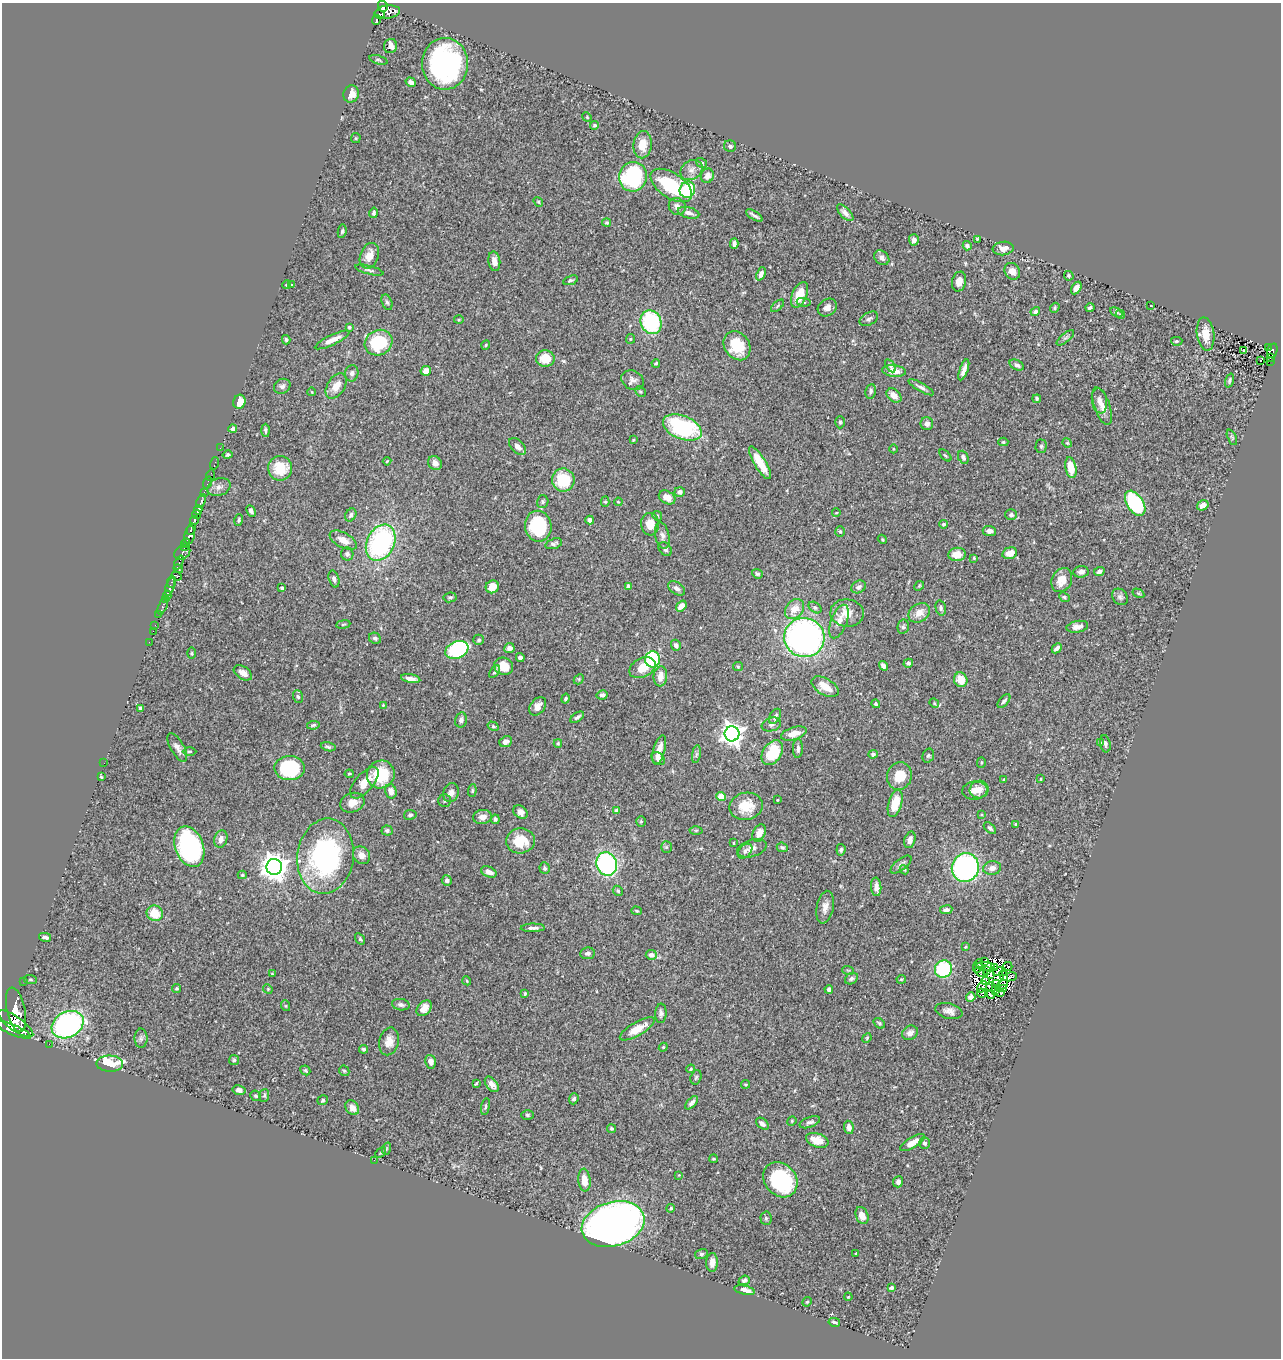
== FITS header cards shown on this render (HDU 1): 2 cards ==
NAXIS1  =                 1279
NAXIS2  =                 1356

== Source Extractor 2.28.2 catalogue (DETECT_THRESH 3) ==
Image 1279 x 1356 px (HDU 1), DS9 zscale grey, 1 PNG px = 1 image px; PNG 1283 x 1360 px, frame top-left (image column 1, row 1356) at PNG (2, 3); each listed source drawn as its Kron ellipse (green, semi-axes under 4 px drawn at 4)
Background 0.89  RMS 0.027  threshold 0.0817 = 3 sigma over >= 5 px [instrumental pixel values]
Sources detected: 429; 11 with non-positive FLUX_AUTO (blend fragments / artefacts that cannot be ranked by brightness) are neither listed nor drawn; the other 418 listed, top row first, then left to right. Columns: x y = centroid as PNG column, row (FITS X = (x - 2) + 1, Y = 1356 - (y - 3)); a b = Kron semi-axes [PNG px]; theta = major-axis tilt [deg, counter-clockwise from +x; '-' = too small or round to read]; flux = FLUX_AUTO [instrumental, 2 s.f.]
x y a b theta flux
383 6 5 5 - 590
388 12 12 6 6 900
380 14 5 3 - 180
376 20 5 3 - 250
390 46 7 6 - 15
378 60 9 4 -16 3.1
445 64 26 23 90 370
411 82 5 4 - 7.5
351 94 9 7 72 19
587 117 5 4 - 1.9
595 125 4 4 - 3.1
356 138 5 4 - 2
643 145 14 9 86 29
730 146 6 5 - 4.9
702 163 6 4 -32 3.2
691 170 12 9 34 11
707 176 7 6 - 12
633 177 15 14 - 200
671 185 23 12 -34 120
687 190 8 7 - 99
538 202 5 3 - 2.4
677 206 9 8 - 9.5
374 213 5 4 - 3.4
688 213 11 5 -15 9.8
845 213 10 5 -46 7.4
754 215 9 2 -31 4.6
607 223 4 4 - 2.9
342 231 7 4 80 3.1
977 239 4 3 - 2.2
914 240 5 5 - 7.8
734 243 5 3 - 5.6
967 246 4 4 - 5.6
1003 248 10 6 7 14
369 256 13 9 69 21
882 258 8 6 -40 7.7
494 261 10 6 -82 12
369 270 14 3 -14 4.5
1012 271 9 7 -57 12
761 274 7 4 66 8.6
1069 276 5 4 - 2.9
570 280 8 4 19 3.5
959 282 10 7 78 12
287 285 4 4 - 2.5
292 285 4 2 - 2.1
1076 288 7 4 59 12
799 295 14 7 67 36
387 302 8 5 -68 3.9
804 302 7 4 -9 2.4
777 306 8 4 42 2.8
1151 306 3 2 - 1
827 307 10 8 37 11
1055 308 5 4 - 2.5
1090 308 4 3 - 3.2
1035 312 5 4 - 4.1
1116 312 7 4 -30 2.5
1121 314 5 4 - 2.6
869 319 10 6 29 5.8
459 320 5 3 - 1.8
651 322 12 10 -67 160
349 327 3 3 - 2.8
1206 334 16 8 -83 27
1065 338 11 4 40 4.1
630 339 5 4 - 2.4
286 340 5 4 - 3.5
332 340 19 5 25 18
1177 341 6 4 2 3
378 343 14 12 30 96
486 345 5 4 - 1.9
737 346 15 12 -54 59
1268 348 3 2 - 17
1244 351 3 2 - 2
1272 351 7 5 68 180
545 358 9 8 - 37
1271 358 3 3 - 21
1260 361 3 2 - 3.1
1270 361 3 2 - 9
656 363 4 3 - 2.4
1017 365 7 5 -27 6
890 366 7 4 -57 3.7
964 370 11 4 71 10
426 371 5 4 - 16
894 371 12 6 -7 16
352 373 8 6 80 6
633 380 12 9 -29 10
1230 380 7 4 71 3.1
282 386 8 7 - 6.4
336 386 14 8 57 22
921 387 14 4 -29 6.8
871 391 7 5 81 5.4
312 392 4 2 - 1.2
640 392 6 4 -44 2.7
894 396 8 6 -40 18
1037 399 4 3 - 3.8
1099 401 13 7 -81 9.9
239 402 7 6 - 20
1102 406 19 7 -71 17
840 422 6 5 - 3
927 424 6 6 - 7.3
682 427 20 11 -22 190
233 429 4 4 - 8.3
266 430 6 4 -88 3.7
1232 437 8 4 -67 2.7
633 440 3 3 - 1.8
1003 442 5 4 - 2.2
1067 443 5 4 - 2.2
518 446 10 6 -46 9.3
1041 446 7 5 89 2.9
220 448 2 2 - 7.7
893 449 4 3 - 1.4
228 455 5 4 - 3.2
945 455 7 4 -44 2.6
963 457 7 5 -67 4.1
387 461 4 3 - 1.5
215 463 6 2 71 18
435 463 7 6 - 10
760 463 19 5 -59 39
280 468 12 12 - 53
1071 468 10 5 -78 30
210 475 5 2 - 18
563 480 11 11 - 70
207 483 6 2 72 31
219 487 12 8 20 9.4
204 492 3 2 - 20
680 492 5 5 - 6.1
667 497 9 6 -29 14
201 501 7 3 70 160
543 502 6 5 - 3.3
605 502 5 4 - 2.2
618 502 4 3 - 1.5
1135 503 14 8 -57 220
1203 505 6 5 - 12
198 510 4 3 - 490
251 511 6 4 -65 5.8
836 513 4 2 - 1.4
197 515 4 3 - 640
351 515 7 5 60 5.3
1011 515 6 5 - 5.6
657 516 5 4 - 2.2
194 520 4 3 - 640
239 520 6 4 73 3.3
590 520 4 4 - 8
650 524 11 9 -85 24
943 524 4 4 - 3.9
538 526 15 13 -80 120
191 529 6 3 66 920
840 531 5 4 - 2.6
989 531 7 5 -6 7.7
190 535 9 5 82 1900
662 536 13 7 -78 8.7
882 539 5 3 - 1.8
343 540 15 7 -28 19
186 543 5 4 - 130
381 543 19 13 64 300
554 544 8 5 18 4.5
185 547 4 3 - 130
665 549 8 5 -47 5.6
182 553 8 6 34 520
1010 553 7 5 18 19
347 554 6 6 - 5
957 554 8 6 6 25
974 558 3 2 - 1.7
179 562 7 3 66 390
178 569 5 4 - 300
1099 571 6 4 25 5.8
1081 572 8 5 6 6.8
757 574 5 4 - 3
177 576 5 3 - 220
334 579 9 5 -74 5.4
1062 580 12 10 63 26
171 582 6 2 83 370
628 586 4 3 - 7.2
919 586 5 4 - 1.9
170 587 9 4 72 900
492 587 7 6 - 24
859 587 8 6 32 5.3
282 588 4 3 - 3.1
677 588 9 5 -33 7.9
1138 593 6 3 -30 2.2
167 596 5 4 - 1600
450 597 6 5 - 3.3
1064 597 6 4 -41 2.7
1120 597 9 7 -52 5.2
165 600 4 3 - 380
163 606 9 3 67 120
681 606 6 4 50 14
815 608 7 5 -37 3.7
941 608 8 5 -77 4.3
795 609 11 8 50 24
847 613 16 14 -7 30
919 613 11 9 34 17
159 614 2 2 - 15
839 621 18 8 69 16
343 624 7 3 9 2.4
155 625 2 2 - 10
903 627 7 5 77 3.8
1077 627 11 5 10 13
153 631 2 2 - 14
804 637 20 19 - 630
375 638 6 5 - 4.6
479 640 5 5 - 3.4
149 642 2 2 - 15
676 645 5 5 - 5.7
509 648 5 5 - 12
1057 648 5 4 - 6.5
457 650 12 8 22 190
192 653 5 3 - 1.9
520 658 4 4 - 6.5
653 659 8 7 - 160
908 663 5 4 - 5.4
504 666 10 8 -24 28
883 666 5 4 - 6.2
738 667 5 4 - 2
642 668 14 9 26 29
495 672 7 3 53 2.7
243 673 10 6 -34 13
660 676 10 7 85 16
411 679 9 4 -10 11
579 679 6 4 46 2.4
961 680 7 6 - 26
825 687 15 8 -30 30
602 695 5 4 - 6.2
298 697 6 5 - 3.4
566 699 5 4 - 3.6
1004 701 8 4 49 4.1
934 703 5 4 - 1.9
876 704 4 4 - 3.4
383 705 4 4 - 1.5
538 706 10 7 53 12
140 708 4 3 - 3.3
775 716 8 5 59 6.1
577 717 8 3 34 4.4
461 720 7 5 77 5.3
771 724 10 6 16 5.7
313 725 6 4 8 2.9
493 726 6 4 -30 2.4
794 733 13 6 16 22
732 734 7 7 - 1200
506 742 6 5 - 8.6
1100 742 4 3 - 1.8
558 743 4 3 - 2.2
1105 744 9 5 -80 4.8
328 747 7 3 -14 3.5
177 748 16 6 -60 10
798 749 9 5 87 5.8
659 750 15 5 75 19
189 751 7 3 0 2.4
772 753 13 9 56 68
696 754 9 4 81 4.4
873 754 4 4 - 4.5
928 756 7 5 74 3.5
658 758 7 5 -42 12
104 763 2 2 - 7.7
981 763 5 4 - 2.4
290 768 15 12 -1 140
349 774 4 3 - 2.1
381 774 14 13 - 71
899 776 14 12 74 36
101 777 3 3 - 1.7
1041 779 4 2 - 1.2
1004 780 3 3 - 2.3
364 783 19 9 49 25
979 789 9 8 - 14
391 791 7 5 -74 12
472 791 6 4 85 2.5
975 791 13 9 7 19
451 793 9 7 68 10
721 797 4 4 - 25
777 800 3 2 - 1.4
444 801 6 6 - 3.3
352 803 12 9 19 18
895 803 14 6 73 37
746 806 17 13 11 38
617 811 4 4 - 10
520 812 8 6 -37 9.9
981 814 3 2 - 1.7
410 815 6 5 - 3.4
483 817 9 7 7 13
495 819 4 4 - 4.1
641 821 5 4 - 2.3
1016 824 4 3 - 1.7
990 828 7 4 -43 4
696 830 6 4 1 2.4
387 831 5 5 - 4
759 833 9 6 65 15
221 839 9 6 72 10
910 840 8 5 76 9.7
520 841 14 12 5 50
733 843 4 2 - 1.5
189 847 21 14 -69 260
666 847 5 5 - 2.8
782 847 6 4 -23 3.6
752 848 15 8 17 11
841 850 6 4 83 3.5
745 851 9 6 47 5.8
362 855 9 8 - 12
325 856 38 28 82 300
607 864 12 10 -67 290
901 865 12 5 38 6.8
274 867 8 8 - 2100
545 868 6 5 - 3.7
965 868 14 13 - 380
992 868 9 6 8 11
904 870 4 4 - 2.1
489 872 8 5 -22 12
242 875 4 4 - 2.2
447 880 5 5 - 5.3
876 887 9 5 -86 9.3
618 891 5 4 - 3.1
825 907 16 8 79 14
946 910 6 4 8 6.5
637 911 5 4 - 2.6
155 913 8 7 - 40
533 928 12 4 1 6.7
45 937 6 3 -12 4.8
360 939 6 4 -57 2.9
965 947 4 3 - 1.8
587 953 7 6 - 5.5
651 955 5 5 - 14
984 962 3 2 - 0.38
978 966 7 5 68 1.7
985 966 9 3 -2 2.7
1008 966 4 3 - 1.1
995 967 2 2 - 1.2
943 969 9 8 - 130
848 970 6 3 -19 1.8
986 971 4 2 - 0.6
980 972 5 2 - 0.065
998 972 5 3 - 1.7
272 974 4 3 - 1.9
991 975 2 2 - 1.2
1004 976 5 2 - 2.7
1010 977 7 3 13 1.5
30 979 7 4 -6 2.5
851 979 7 5 32 4.3
901 979 5 3 - 1.8
23 981 2 2 - 11
467 981 4 3 - 2
986 981 4 3 - 2.3
996 984 4 2 - 1.4
1002 985 6 2 34 1.4
982 987 6 4 56 0.68
991 987 5 3 - 1.2
177 988 4 4 - 2.5
268 989 5 4 - 2
829 989 4 4 - 6.3
1004 989 4 2 - 2.1
995 991 4 2 - 1
982 993 5 3 - 1.5
1000 993 3 2 - 2.2
525 994 4 3 - 2.1
991 994 4 3 - 0.0031
971 997 5 4 - 8.3
401 1005 9 5 -9 6.6
286 1006 5 3 - 1.8
424 1008 9 6 47 18
16 1010 22 9 -78 5700
949 1011 14 7 -14 11
661 1013 10 5 86 5.4
879 1023 6 4 -37 2.7
16 1024 21 7 -35 5900
68 1025 17 12 27 390
637 1029 20 6 30 27
13 1030 19 5 -23 4500
910 1033 8 7 - 8.6
141 1038 10 6 -90 5.3
867 1038 5 4 - 2.1
389 1041 14 9 76 18
49 1044 2 2 - 11
663 1047 4 4 - 1.7
364 1049 4 4 - 3.4
234 1060 5 5 - 2.8
430 1062 7 5 -77 9.7
110 1064 13 8 -2 87
691 1069 4 3 - 2.4
305 1070 5 4 - 2.5
344 1071 5 4 - 2.6
696 1077 7 5 73 3.4
476 1083 4 2 - 2.1
492 1084 9 5 -50 10
746 1084 4 2 - 1.7
239 1090 6 5 - 7.2
264 1095 6 5 - 2.8
256 1096 5 5 - 2.9
574 1099 5 4 - 5.1
323 1100 5 4 - 2.8
692 1103 8 4 48 5.8
485 1107 8 3 78 3
352 1108 8 6 -53 15
527 1115 6 5 - 3
792 1121 5 4 - 1.9
810 1122 11 5 20 5.6
762 1124 7 5 -40 7.5
849 1127 6 5 - 9.9
611 1128 4 4 - 3
817 1140 11 7 -19 25
912 1143 14 5 32 20
925 1143 6 5 - 5.9
386 1149 6 4 71 2.8
381 1153 6 4 44 2.3
714 1159 4 3 - 2.1
374 1160 3 2 - 2.5
679 1175 4 3 - 1.3
584 1180 11 6 -84 23
780 1180 19 15 -49 170
898 1182 6 5 - 6.5
671 1208 4 3 - 2.3
862 1216 9 6 -69 14
766 1218 6 5 - 3.4
613 1224 32 22 16 1100
856 1253 2 2 - 1.4
701 1254 6 5 - 3.6
712 1262 9 6 87 13
744 1280 6 4 22 4.6
891 1288 4 3 - 3.5
745 1290 10 4 -11 12
848 1297 4 3 - 1.5
807 1302 5 4 - 2.1
834 1322 6 3 -12 3.8
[11 non-positive-flux detections neither listed nor drawn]